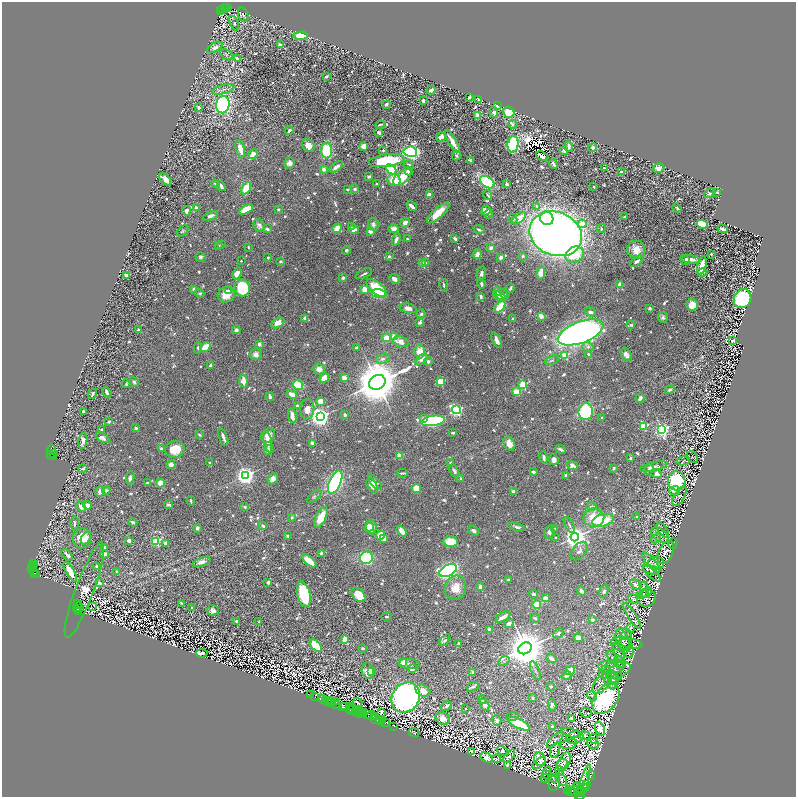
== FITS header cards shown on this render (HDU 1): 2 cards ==
NAXIS1  =                 1588
NAXIS2  =                 1589

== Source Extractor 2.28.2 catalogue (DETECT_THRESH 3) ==
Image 1588 x 1589 px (HDU 1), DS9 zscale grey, zoomed out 1/2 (1 PNG px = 2 x 2 image px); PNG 798 x 799 px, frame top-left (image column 1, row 1589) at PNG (2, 2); each listed source drawn as its Kron ellipse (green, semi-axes under 4 px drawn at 4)
Background 1.65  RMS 0.021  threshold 0.0627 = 3 sigma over >= 5 px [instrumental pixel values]
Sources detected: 1804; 164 cannot appear on this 1/2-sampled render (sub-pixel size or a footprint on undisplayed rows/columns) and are neither listed nor drawn; of the other 1640, the 500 brightest by FLUX_AUTO listed and drawn (1140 fainter detections omitted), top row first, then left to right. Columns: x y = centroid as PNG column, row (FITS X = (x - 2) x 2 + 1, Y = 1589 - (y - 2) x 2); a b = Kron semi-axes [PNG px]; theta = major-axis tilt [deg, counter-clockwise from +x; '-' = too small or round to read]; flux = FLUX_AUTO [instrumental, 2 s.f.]
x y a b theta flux
225 7 3 1 - 300
228 7 3 1 - 350
225 9 3 1 - 360
222 10 3 1 - 530
221 11 3 1 - 170
243 15 7 5 -71 8.4
234 23 8 4 -67 13
301 36 7 4 4 82
280 45 4 2 - 15
215 47 9 4 28 19
227 55 7 4 -38 7.7
237 58 2 2 - 22
326 76 4 3 - 13
223 89 11 4 15 19
431 90 4 3 - 10
469 97 4 2 - 7.7
479 99 3 2 - 6.3
423 101 3 3 - 13
386 104 3 2 - 14
223 105 9 6 80 870
497 106 3 2 - 16
199 107 4 3 - 8.1
494 112 5 4 - 14
509 112 6 5 - 170
478 116 4 4 - 54
380 124 4 2 - 7.4
513 124 4 4 - 6.7
289 130 4 3 - 9.9
379 133 3 3 - 21
441 137 5 4 - 35
452 142 13 3 -59 52
513 144 8 5 85 330
308 145 7 5 -42 31
364 146 3 3 - 100
569 146 5 3 - 22
593 147 4 3 - 16
240 149 9 4 -74 51
383 150 2 2 - 7.8
327 151 7 5 -88 210
564 151 4 3 - 8.9
410 152 7 5 -10 1500
253 154 5 2 - 84
456 155 5 3 - 9
542 156 6 4 -22 16
471 160 4 3 - 7.2
387 161 18 6 8 270
290 163 5 5 - 22
553 164 5 2 - 12
409 165 5 5 - 15
336 167 8 3 34 20
604 168 3 2 - 6.4
658 168 6 5 - 25
324 169 4 3 - 18
391 169 6 4 -42 350
409 171 4 2 - 17
622 172 4 3 - 15
369 176 2 2 - 13
402 177 11 6 43 200
165 179 7 4 -45 48
394 180 6 6 - 73
487 182 8 5 -36 420
215 184 4 3 - 7.9
376 184 3 2 - 6.4
506 184 3 2 - 14
221 186 5 2 - 19
594 187 2 2 - 25
246 188 7 4 60 92
347 189 2 2 - 7.8
355 189 2 2 - 32
716 192 3 2 - 7.8
710 193 6 4 30 8.2
429 195 3 2 - 36
488 195 5 2 - 6.2
412 206 5 2 - 40
537 206 3 3 - 7.7
196 208 4 3 - 17
677 208 4 2 - 8.7
246 209 8 4 29 74
278 209 3 3 - 9.5
186 211 4 3 - 29
486 211 5 4 - 19
438 213 14 5 43 93
489 213 5 3 - 6.7
211 216 8 4 22 19
625 217 4 2 - 11
519 218 8 4 41 58
547 218 7 6 - 200
513 219 5 4 - 8.8
405 223 5 4 - 22
373 224 6 5 - 17
582 224 4 4 - 89
702 224 5 4 - 140
259 225 7 5 -57 18
351 227 3 2 - 6.1
337 228 5 4 - 50
393 228 5 3 - 20
267 229 3 2 - 12
354 229 5 3 - 20
601 229 4 3 - 7.9
723 229 5 3 - 18
479 230 5 2 - 7.5
183 231 6 4 41 7.1
370 232 4 3 - 17
556 234 27 21 -21 4400
396 239 6 3 68 21
408 239 3 2 - 7
455 239 3 2 - 22
218 245 2 2 - 10
222 245 3 2 - 7.1
248 247 3 2 - 6.3
491 248 3 3 - 18
346 250 4 4 - 10
636 250 9 9 - 61
477 254 5 4 - 26
711 254 2 2 - 6.6
575 255 9 7 24 150
389 256 3 2 - 10
523 256 4 3 - 7.3
200 257 5 4 - 7.3
268 257 3 2 - 6.1
501 257 4 3 - 11
690 259 10 3 -9 36
686 260 2 2 - 21
241 261 2 2 - 7.4
281 261 4 3 - 6.4
637 261 7 3 38 17
425 262 2 2 - 10
423 264 3 2 - 140
702 266 9 3 76 71
237 273 6 4 67 32
541 273 6 3 80 57
702 273 5 3 - 15
364 274 9 2 25 8.3
481 274 7 4 77 15
126 276 3 2 - 53
343 278 2 2 - 39
394 279 5 3 - 27
481 284 5 3 - 13
619 284 2 2 - 52
444 285 7 2 -82 7.3
242 288 8 7 - 280
377 288 12 5 -39 230
510 288 4 2 - 9.2
194 289 2 2 - 30
365 290 4 3 - 76
228 291 4 3 - 7.9
498 291 4 4 - 32
200 293 5 3 - 7.7
378 293 7 4 -6 260
502 294 6 5 - 17
226 295 9 8 - 56
505 295 4 4 - 8.9
481 296 3 2 - 14
499 296 7 3 -32 9.4
743 299 10 8 60 550
692 305 6 5 - 72
500 307 7 3 48 220
408 308 8 4 -11 24
650 308 3 2 - 12
590 312 6 4 -20 14
421 314 4 3 - 8.4
541 316 3 2 - 68
663 317 5 4 - 9.9
304 318 4 3 - 12
513 319 4 3 - 6.3
420 322 4 3 - 13
278 323 7 4 32 41
631 325 4 3 - 6.6
139 330 3 3 - 13
236 330 4 4 - 14
581 332 24 10 20 3200
394 337 3 3 - 210
386 338 4 4 - 65
496 340 8 3 -66 23
733 340 3 2 - 10
401 342 8 5 -19 30
259 344 3 2 - 28
205 347 6 3 36 130
588 347 5 5 - 14
198 348 6 3 -87 11
356 348 4 3 - 9.1
420 352 6 5 - 81
256 354 6 5 - 20
589 354 4 3 - 9.2
626 355 7 5 -63 23
565 356 3 3 - 190
383 359 7 4 17 16
421 359 7 4 32 39
552 360 7 3 22 7.4
428 361 4 3 - 10
211 365 3 2 - 15
319 369 6 5 - 34
324 378 5 3 - 54
344 378 4 3 - 33
243 381 7 4 -85 36
440 381 3 3 - 200
134 382 5 4 - 11
377 382 8 7 - 16000
126 384 4 3 - 7
523 384 3 3 - 280
298 385 5 4 - 150
670 390 5 3 - 8.6
107 392 5 2 - 17
516 392 4 3 - 94
92 394 5 2 - 8.3
292 394 5 3 - 40
270 397 4 3 - 19
640 398 5 3 - 17
320 401 4 4 - 48
297 406 4 3 - 9.5
307 409 10 7 85 36
456 410 4 4 - 720
83 411 3 2 - 11
586 411 8 7 - 510
345 415 3 2 - 22
292 416 7 3 -80 38
320 417 4 4 - 3100
602 417 2 2 - 6.9
424 419 2 2 - 45
109 421 3 2 - 12
433 421 12 5 9 740
644 426 3 3 - 330
136 428 2 2 - 22
101 430 4 3 - 6.5
662 430 4 4 - 1200
453 433 4 2 - 8.2
199 435 3 2 - 6.7
268 436 7 6 - 41
223 437 9 2 -70 21
102 438 7 4 -30 23
83 441 8 4 80 24
268 442 11 4 -78 23
313 443 4 3 - 14
509 444 7 5 -63 43
162 449 3 3 - 27
175 449 10 8 19 77
560 449 5 2 - 13
51 450 5 3 - 980
268 450 4 4 - 40
54 453 2 1 - 81
51 454 3 1 - 380
53 456 3 2 - 130
400 456 2 2 - 110
544 457 6 3 -78 16
692 457 6 5 - 6.5
630 458 2 2 - 20
554 460 5 5 - 21
683 461 6 4 7 7
451 462 3 3 - 7.2
210 463 4 3 - 6.6
171 464 4 4 - 21
572 465 6 4 -20 19
654 467 14 4 13 19
614 468 3 2 - 8.9
83 469 5 3 - 9
649 469 6 3 75 6.8
454 471 7 4 -64 13
533 472 4 2 - 9.7
402 473 5 2 - 8.1
657 474 5 4 - 16
246 475 4 4 - 2500
566 475 3 2 - 17
130 478 6 3 80 15
460 478 2 2 - 6.3
273 479 6 4 51 31
677 481 9 8 - 480
335 482 12 5 66 1400
375 482 9 3 -49 15
147 483 3 2 - 10
160 483 4 3 - 130
372 485 8 5 -62 43
416 488 5 4 - 58
106 490 4 3 - 11
100 491 5 4 - 26
513 491 2 2 - 54
674 491 5 3 - 29
314 496 9 3 42 8.5
680 496 11 5 61 12
191 501 5 2 - 7
87 505 4 4 - 21
169 505 4 3 - 14
81 507 6 3 -51 19
244 507 3 2 - 8.2
592 507 5 3 - 9.5
637 516 2 2 - 10
292 517 4 3 - 6.3
321 517 11 5 64 92
594 518 10 9 - 90
603 520 11 6 15 140
133 522 4 2 - 15
74 524 7 3 89 8.6
569 525 9 2 -62 6.2
263 526 4 2 - 14
369 527 5 3 - 41
371 527 7 5 -84 94
517 527 8 3 -18 16
197 528 2 2 - 40
555 529 2 2 - 11
663 530 8 4 -53 6.9
402 531 6 3 -50 31
474 531 6 3 -36 13
549 532 7 5 79 13
381 535 4 4 - 94
660 535 10 6 -36 15
287 536 3 2 - 9.3
555 537 2 2 - 8.7
575 537 4 4 - 4100
82 538 10 9 - 88
86 538 6 4 61 23
656 538 6 4 33 7.7
384 539 3 3 - 26
129 541 3 3 - 16
156 541 4 3 - 410
451 542 7 5 -3 130
165 543 3 2 - 20
673 544 5 2 - 6.9
104 548 3 2 - 11
579 551 10 6 51 18
666 552 12 7 65 29
322 553 2 2 - 54
104 554 4 2 - 41
67 555 7 2 -43 20
366 558 6 6 - 410
309 561 9 3 -41 110
201 562 9 3 19 29
651 563 12 3 -48 6.8
656 563 8 6 2 14
33 564 2 1 - 120
33 565 3 2 - 280
97 567 4 3 - 18
33 568 3 1 - 280
32 569 3 2 - 170
652 570 8 4 -10 11
33 571 2 1 - 160
448 571 9 5 26 1300
70 572 11 3 -61 91
117 572 4 3 - 7.6
34 573 2 1 - 20
652 573 11 4 -40 7.3
36 574 2 1 - 39
508 580 2 2 - 22
268 582 3 2 - 14
100 583 3 2 - 21
635 584 6 4 -51 18
480 587 4 3 - 13
455 588 12 10 71 72
84 590 51 9 70 51
644 590 8 3 -85 7.3
581 591 5 3 - 18
604 591 7 4 70 8.2
647 593 6 3 47 6.8
304 594 13 6 -76 310
534 594 4 3 - 11
642 594 6 3 20 7.2
358 595 8 5 -46 110
545 598 3 2 - 49
646 598 9 8 - 15
633 599 5 4 - 6.4
78 603 3 2 - 750
182 603 4 3 - 7.2
537 605 4 4 - 110
78 607 5 3 - 3300
92 607 3 2 - 230
192 608 2 2 - 8
79 609 2 1 - 1500
213 610 6 5 - 18
79 611 4 1 - 270
632 616 15 3 -57 8.4
386 617 5 3 - 6.4
503 617 8 3 32 31
535 618 5 4 - 6.9
593 620 3 2 - 12
237 621 3 3 - 9.6
259 622 2 2 - 7
509 624 5 3 - 23
631 628 5 4 - 6.6
490 629 4 2 - 15
558 633 6 4 42 8.7
578 638 5 4 - 18
344 639 2 2 - 95
445 640 6 3 46 6.5
622 640 11 6 -70 17
626 641 12 6 86 13
458 643 2 2 - 11
622 644 11 7 -6 24
631 644 11 5 -9 8.6
316 646 8 4 -50 200
363 648 2 2 - 7.5
525 648 7 5 32 17000
627 648 10 6 -67 13
202 653 6 3 4 17
619 654 11 3 -65 11
551 658 5 3 - 19
613 658 7 4 -56 7.8
504 661 6 3 30 7.3
403 662 4 4 - 61
620 662 7 3 -50 7.2
409 664 10 5 -7 14
611 667 13 6 -1 26
412 669 4 3 - 30
535 670 10 3 -68 7.7
570 670 5 4 - 22
615 670 16 8 15 29
368 671 8 6 -78 49
371 672 4 3 - 10
473 672 4 2 - 9.2
614 675 8 8 - 15
567 676 5 3 - 10
608 676 10 4 -89 16
612 680 9 4 -85 14
614 682 8 3 72 8.8
602 683 13 6 51 25
551 686 2 2 - 16
473 687 6 2 21 9.3
423 691 8 5 -28 38
310 695 2 1 - 170
592 696 5 4 - 6.8
315 697 2 1 - 400
406 698 16 13 52 2000
532 698 2 2 - 15
323 699 5 2 - 750
606 699 17 11 53 630
482 700 4 3 - 9.3
326 701 3 1 - 260
328 701 2 1 - 510
329 701 3 1 - 600
336 701 2 1 - 400
358 702 5 2 - 8.8
332 703 2 1 - 340
336 704 2 1 - 220
484 705 6 3 -63 23
552 705 5 4 - 8
345 706 3 1 - 660
350 706 3 2 - 1000
446 706 5 2 - 13
342 707 2 2 - 560
349 708 2 1 - 860
352 709 2 1 - 250
465 709 2 2 - 8.6
351 710 4 1 - 1100
358 711 5 2 - 1500
360 711 2 1 - 620
356 712 2 1 - 330
381 712 3 2 - 6.2
360 713 2 1 - 350
362 713 2 1 - 190
364 713 2 2 - 130
586 713 6 5 - 6.8
368 715 2 1 - 200
371 715 4 2 - 720
375 717 2 1 - 240
512 717 6 3 17 6.8
443 718 7 6 - 32
571 718 4 3 - 8.8
376 719 6 1 -18 820
497 720 5 4 - 12
380 721 2 2 - 250
383 721 3 1 - 950
385 723 2 1 - 150
519 724 12 4 -27 130
394 726 2 1 - 88
553 727 4 3 - 11
600 729 7 4 -70 60
414 732 5 2 - 6.7
571 733 10 4 -17 6.2
585 735 6 4 -11 8.8
575 738 8 6 14 44
555 739 11 4 42 6.5
594 739 5 3 - 6.4
569 744 8 5 12 8.4
593 744 6 5 - 9.1
555 750 8 4 69 7.8
503 751 6 4 -30 7.6
471 752 4 4 - 10
509 756 8 3 49 7.7
487 758 7 4 -28 37
496 759 4 3 - 7.7
540 759 7 5 -66 82
564 762 10 5 64 10
539 763 8 4 40 9.4
562 764 6 4 34 9.1
507 765 3 2 - 6.1
559 771 5 3 - 8.2
547 773 6 4 80 6.7
591 775 4 3 - 75
549 777 8 4 -31 10
546 779 5 2 - 7.3
561 779 7 3 -52 6.9
555 782 8 5 75 11
587 784 3 1 - 270
584 787 4 1 - 590
586 787 3 2 - 640
578 789 7 3 -78 770
579 789 7 2 -41 340
582 789 26 4 73 1000
568 790 4 2 - 60
574 790 5 1 - 420
571 791 3 1 - 260
580 792 2 2 - 470
581 795 3 1 - 120
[1140 fainter detections neither listed nor drawn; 164 sub-pixel or undisplayed-footprint detections neither listed nor drawn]